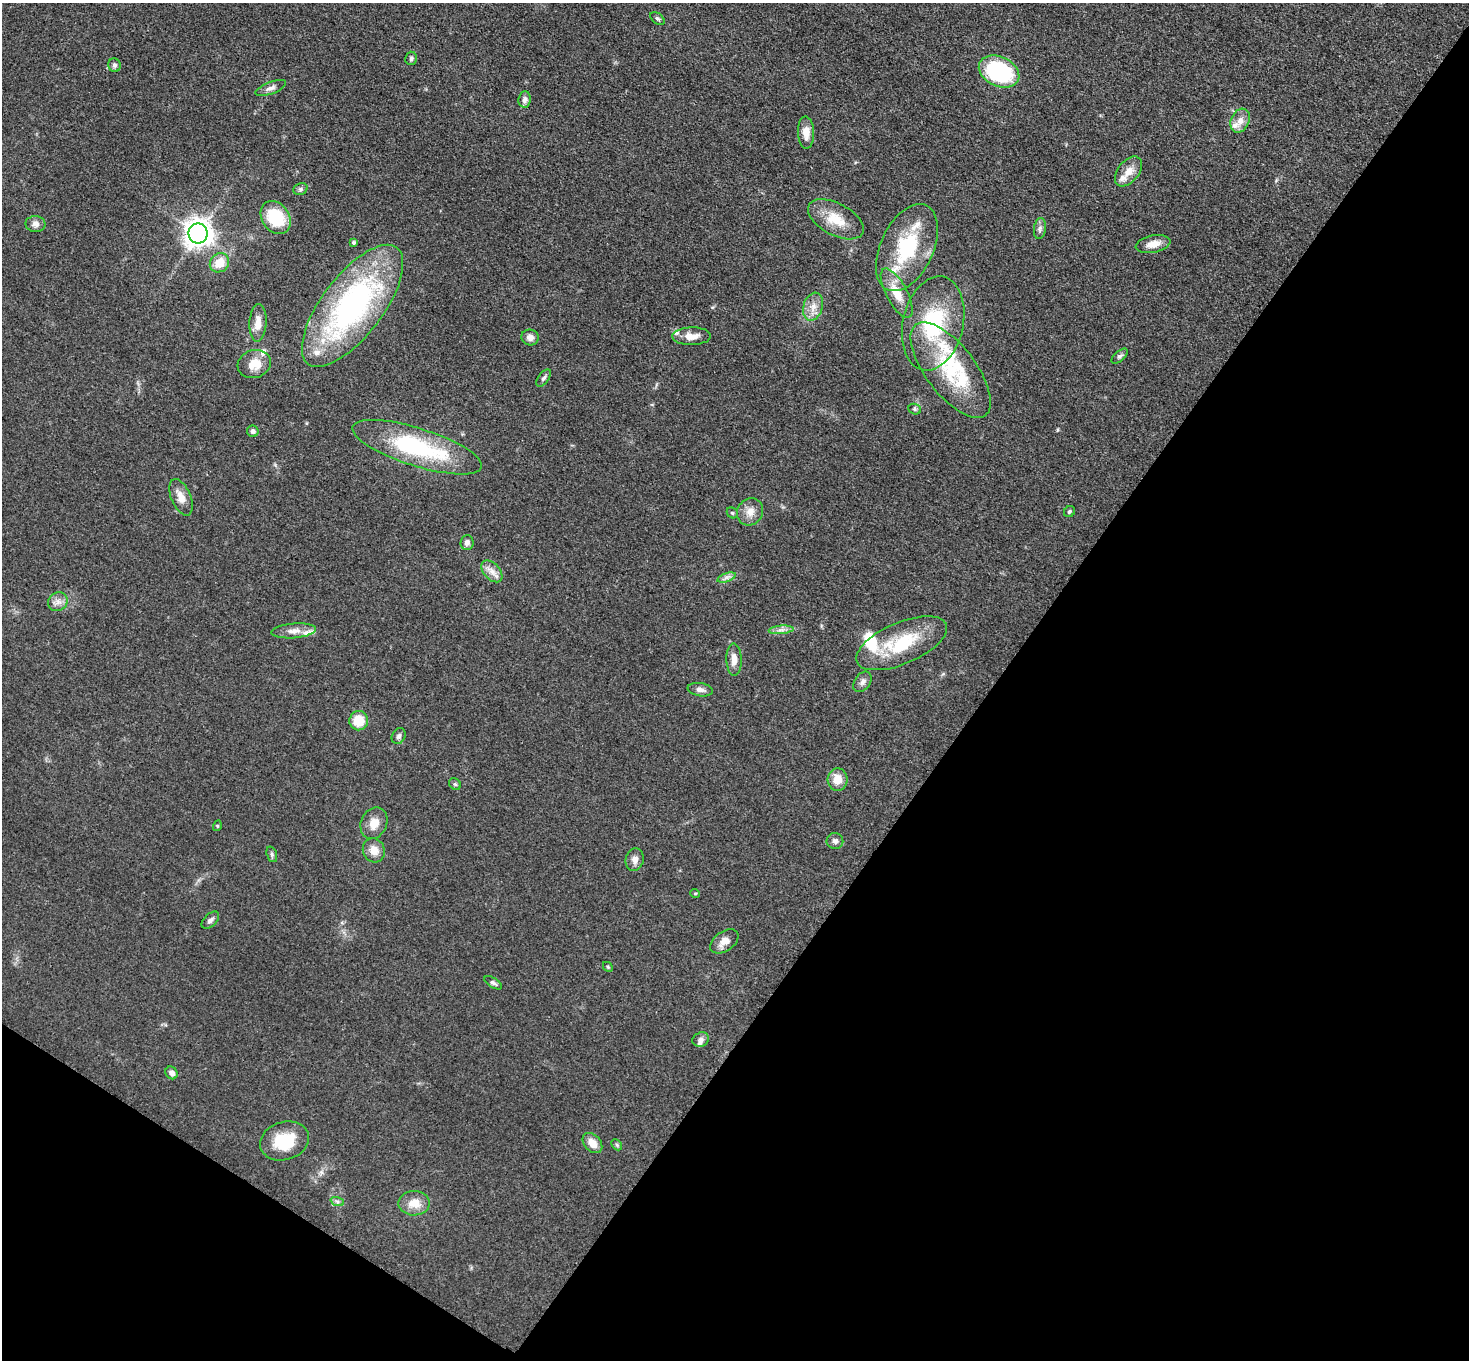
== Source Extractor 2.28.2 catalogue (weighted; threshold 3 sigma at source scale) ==
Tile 15 of 4 x 4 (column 3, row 4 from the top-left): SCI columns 2948-4414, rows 161-1518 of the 5891 x 5895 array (HDU 1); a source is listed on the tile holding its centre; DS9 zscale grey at full resolution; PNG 1471 x 1362 px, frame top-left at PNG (2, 3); each listed source drawn as its Kron ellipse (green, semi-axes under 4 px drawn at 4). Shown black and unused: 37% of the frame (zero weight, under 3 of 5 exposures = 1% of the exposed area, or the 3 px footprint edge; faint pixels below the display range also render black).
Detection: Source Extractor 2.28.2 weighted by HDU 2 'WHT'; one run over the whole footprint, this tile lists its part. Background 0.0481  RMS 0.0052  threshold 0.0233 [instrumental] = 3 sigma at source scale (4.5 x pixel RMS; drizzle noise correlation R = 1.50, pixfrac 1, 0.05/0.05 arcsec/px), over >= 5 px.
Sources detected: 81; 12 inside a brighter listed object's ellipse — not listed separately; the other 69 listed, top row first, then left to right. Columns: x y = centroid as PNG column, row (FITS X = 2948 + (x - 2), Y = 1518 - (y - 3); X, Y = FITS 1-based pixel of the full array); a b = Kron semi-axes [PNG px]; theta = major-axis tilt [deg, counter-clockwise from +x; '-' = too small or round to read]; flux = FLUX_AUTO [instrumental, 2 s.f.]
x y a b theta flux
657 18 8 5 -35 1.1
411 58 7 5 77 1.1
114 65 7 6 - 1.4
999 71 21 14 -25 55
271 88 16 6 21 2.4
525 99 8 6 83 2
1240 121 12 9 64 4.4
806 132 16 8 -88 5.4
1129 171 17 10 51 5.8
300 189 7 5 22 1.2
276 218 18 13 -56 24
836 219 30 16 -28 13
35 224 10 8 -3 2.7
1040 229 11 6 82 1.7
198 233 10 9 - 540
353 243 4 4 - 1.1
1153 244 17 8 11 5.6
907 248 46 26 65 41
219 263 10 9 - 9.1
897 293 27 10 -62 9.6
352 306 73 30 53 140
813 307 14 9 73 4.9
258 323 19 8 86 5.7
933 323 48 30 77 44
691 336 19 9 1 5.3
530 337 9 8 - 3
1120 356 10 5 41 1.3
254 364 17 14 16 7.7
951 370 57 25 -53 40
544 378 10 5 53 1.3
915 409 6 5 - 1
253 431 6 5 - 1.5
417 447 67 19 -18 59
181 497 19 9 -67 5.6
750 512 14 12 56 5
1069 512 6 5 - 0.83
732 513 6 5 - 0.79
467 543 7 6 - 2
492 571 13 8 -47 3.9
726 577 9 4 19 1.8
58 602 10 9 - 3
781 630 12 3 5 2
294 631 22 7 4 4.6
902 643 48 21 23 30
734 659 16 7 -88 4.9
862 682 11 7 55 2.3
700 690 13 6 -9 2.2
359 721 9 9 - 12
399 736 8 6 64 1.3
837 780 11 10 - 6.9
455 784 6 5 - 0.85
374 823 16 13 65 6.1
217 826 5 3 - 0.47
835 841 8 8 - 2
374 850 12 11 - 5.2
272 854 8 5 -71 1.1
635 860 11 9 77 3
695 893 5 3 - 0.47
210 920 10 6 44 1.9
724 941 16 9 35 4.4
608 967 5 4 - 0.69
493 983 10 5 -31 1.3
701 1040 8 7 - 1.9
172 1073 7 5 -51 2.6
284 1141 25 19 17 20
592 1143 11 8 -48 5.9
617 1145 6 4 -46 0.84
337 1201 7 4 -19 1.1
414 1203 15 12 1 7.6